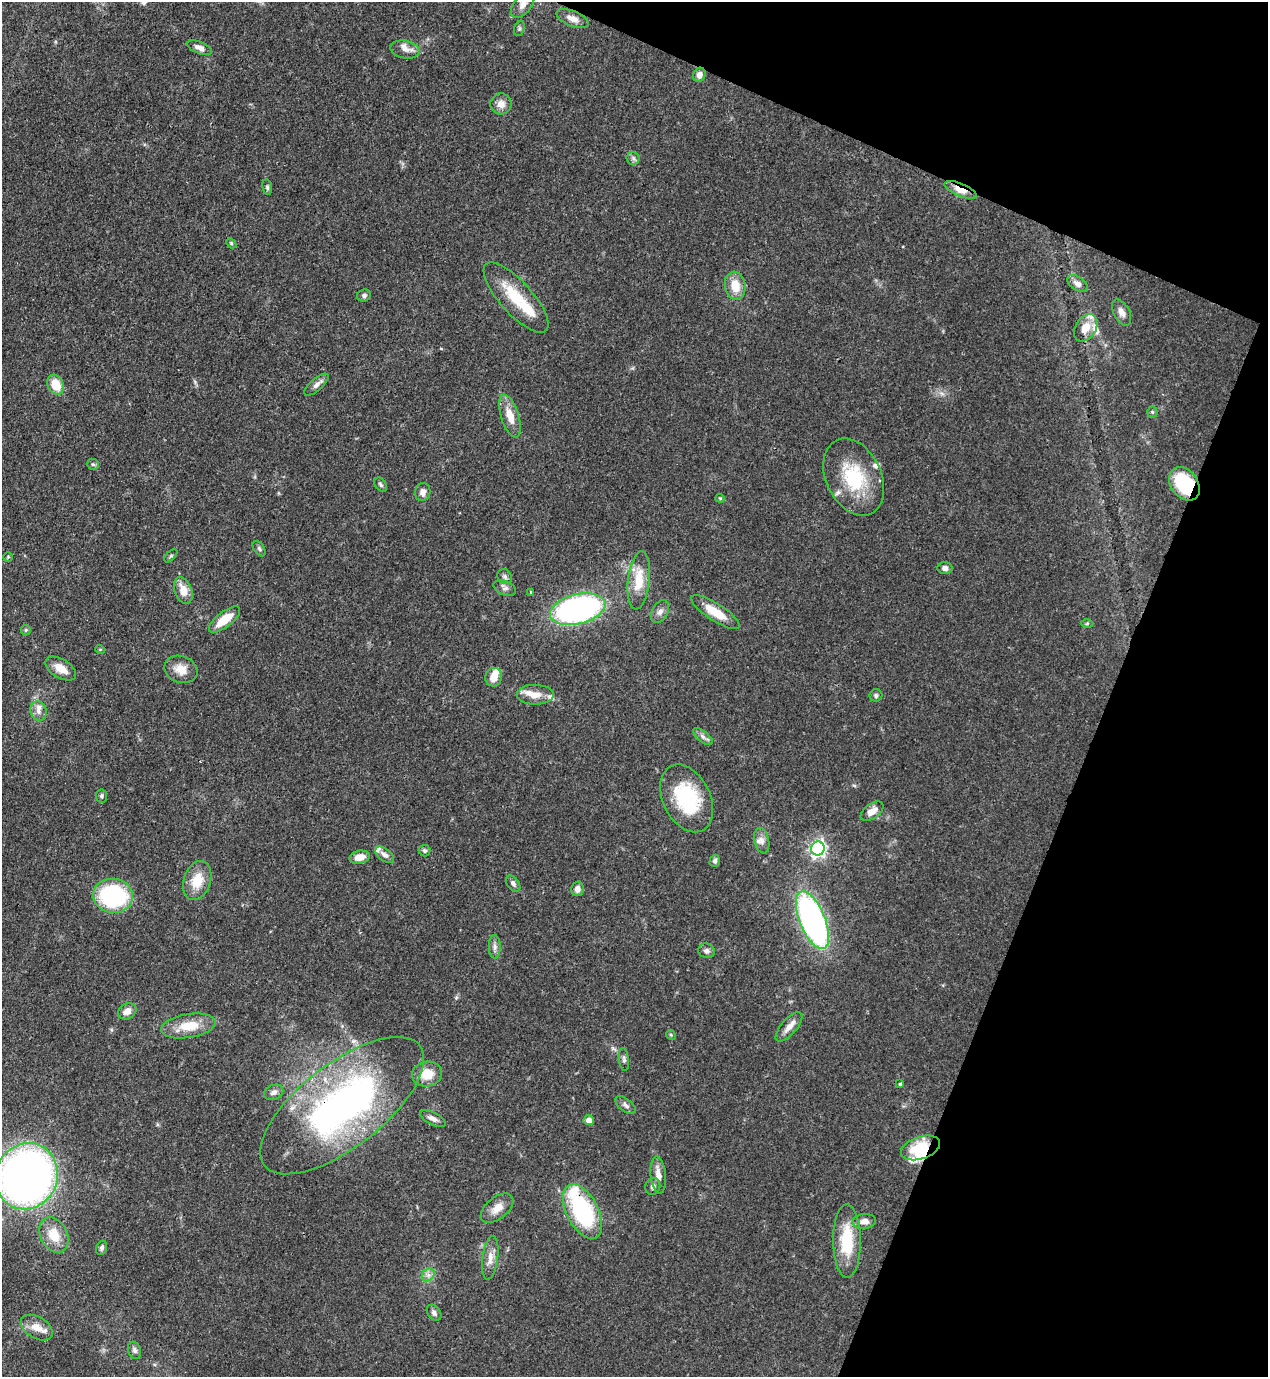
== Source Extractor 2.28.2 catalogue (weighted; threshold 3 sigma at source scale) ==
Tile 8 of 4 x 4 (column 4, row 2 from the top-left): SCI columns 4152-5417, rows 2790-4164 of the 5638 x 5578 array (HDU 1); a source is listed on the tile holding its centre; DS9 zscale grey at full resolution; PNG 1270 x 1379 px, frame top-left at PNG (2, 2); each listed source drawn as its Kron ellipse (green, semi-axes under 4 px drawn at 4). Shown black and unused: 20% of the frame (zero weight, under 3 of 4 exposures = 7% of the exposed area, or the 3 px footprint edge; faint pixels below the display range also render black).
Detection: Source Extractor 2.28.2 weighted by HDU 2 'WHT'; one run over the whole footprint, this tile lists its part. Background 0.0517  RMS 0.0035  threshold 0.0157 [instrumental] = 3 sigma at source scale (4.5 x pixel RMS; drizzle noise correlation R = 1.50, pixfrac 1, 0.05/0.05 arcsec/px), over >= 5 px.
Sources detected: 107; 1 inside a brighter object's white glare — neither listed nor drawn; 13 inside a brighter listed object's ellipse — not listed separately; the other 93 listed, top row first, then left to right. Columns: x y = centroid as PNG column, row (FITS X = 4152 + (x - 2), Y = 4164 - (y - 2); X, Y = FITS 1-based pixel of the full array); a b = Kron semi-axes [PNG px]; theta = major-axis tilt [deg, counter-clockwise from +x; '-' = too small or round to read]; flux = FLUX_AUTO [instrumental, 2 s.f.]
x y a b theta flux
523 4 16 8 54 2.6
573 19 17 7 -22 3.1
519 28 8 5 71 0.71
199 48 13 6 -21 2.1
405 49 15 9 -10 2.5
699 75 7 6 - 1.7
501 104 10 10 - 3
633 158 6 6 - 0.9
267 187 8 5 -80 0.69
960 190 17 6 -23 4.4
231 243 6 4 -47 0.5
1077 284 11 6 -34 2
735 286 14 10 -82 6.2
364 295 7 6 - 0.88
516 298 45 16 -48 15
1122 312 14 8 -63 2.3
1086 328 15 10 57 4.9
56 385 10 8 -62 7.3
316 385 15 6 42 1.7
1152 412 5 5 - 0.53
510 416 22 9 -72 5.6
93 464 6 5 - 0.67
854 477 40 27 -64 22
1184 484 18 13 -54 22
381 485 8 5 -51 0.81
423 492 9 7 78 1.9
720 498 4 4 - 0.38
259 549 9 5 -53 0.75
171 556 8 3 45 0.49
8 557 4 4 - 0.38
945 568 7 6 - 1.4
505 577 8 7 - 1
639 580 29 11 84 8.7
505 588 12 7 -23 1.4
183 590 14 8 -70 4.7
531 592 3 3 - 0.38
578 609 28 15 14 99
660 611 12 7 62 1.8
715 612 28 8 -33 7.7
225 620 19 7 38 7.8
1087 624 6 4 1 0.52
26 630 5 5 - 0.47
100 649 5 3 - 0.31
61 669 17 9 -31 4.2
181 669 17 13 -20 4.7
494 677 9 8 - 3.7
535 695 18 10 0 4.2
876 695 6 6 - 0.87
38 711 10 8 -72 1.9
703 737 12 5 -39 1.3
102 796 6 6 - 0.69
687 798 36 23 -64 26
872 811 13 7 36 3.1
762 841 13 7 -77 1.9
818 848 7 6 - 120
425 851 6 6 - 0.68
385 855 11 6 -38 1.5
360 857 10 6 12 3
715 861 6 5 - 0.82
197 881 20 13 72 8.2
513 884 9 6 -55 1.2
577 889 7 6 - 1.8
113 896 20 17 -7 41
812 920 31 12 -68 120
495 947 12 6 -88 1.4
707 951 8 7 - 1.2
127 1011 9 7 30 2.7
188 1026 28 11 9 9.2
789 1027 18 7 49 3.1
671 1035 5 4 - 0.44
624 1059 11 5 -84 0.93
427 1074 15 12 12 6.3
900 1084 3 3 - 0.53
274 1092 10 7 23 1.5
625 1105 12 6 -37 1.3
342 1106 98 42 38 130
433 1119 14 6 -26 1.8
589 1120 5 5 - 2.2
921 1148 20 11 18 13
658 1175 18 7 -84 3.4
27 1176 33 31 64 220
653 1186 8 7 - 1.3
497 1208 19 11 40 4
582 1211 30 16 -63 38
864 1221 12 7 4 2.5
54 1235 18 13 -64 7.3
847 1241 36 14 -90 16
102 1248 7 5 70 0.92
490 1258 22 8 83 3.2
428 1275 7 5 44 1.3
434 1313 9 6 -51 1.2
37 1328 17 10 -31 4.3
134 1350 9 6 -71 1.1
Overlapping masked pixels (flux is a lower limit): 5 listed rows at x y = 960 190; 1184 484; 342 1106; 921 1148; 582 1211
Isophote crosses this tile's border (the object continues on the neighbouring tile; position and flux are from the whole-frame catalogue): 2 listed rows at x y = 523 4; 27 1176